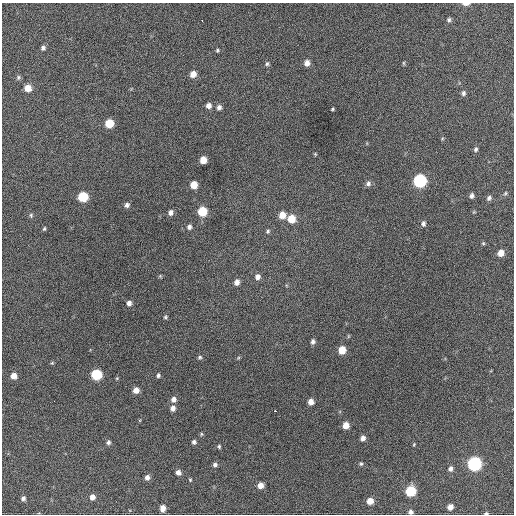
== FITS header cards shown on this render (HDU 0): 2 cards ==
NAXIS1  =                  512 / Axis length
NAXIS2  =                  512 / Axis length

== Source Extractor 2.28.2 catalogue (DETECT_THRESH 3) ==
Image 512 x 512 px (HDU 0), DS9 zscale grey, 1 PNG px = 1 image px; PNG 516 x 516 px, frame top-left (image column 1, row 512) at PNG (2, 3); no overlay
Background 418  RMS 20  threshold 59.4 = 3 sigma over >= 5 px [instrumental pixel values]
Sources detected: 80; all 80 listed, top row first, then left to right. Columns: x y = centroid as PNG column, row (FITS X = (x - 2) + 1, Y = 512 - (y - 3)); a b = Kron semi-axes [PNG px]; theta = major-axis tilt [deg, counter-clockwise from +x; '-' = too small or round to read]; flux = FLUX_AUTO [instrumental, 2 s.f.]
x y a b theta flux
466 4 8 3 -1 5100
449 20 5 5 - 2800
202 21 3 2 - 3200
43 48 5 5 - 3300
217 50 5 4 - 1700
307 63 6 6 - 7500
404 63 6 3 -89 1400
267 64 6 4 73 2300
193 74 6 6 - 11000
18 77 6 5 - 2300
28 88 6 6 - 15000
463 93 7 5 77 3400
208 106 6 6 - 6500
219 107 6 5 - 4600
332 109 3 2 - 1500
109 123 6 6 - 33000
476 149 6 5 - 2800
315 154 5 4 - 1300
203 160 6 5 - 17000
420 181 7 7 - 190000
368 183 7 6 - 4200
194 185 6 5 - 19000
505 193 5 4 - 1900
472 196 5 4 - 4000
83 197 6 6 - 58000
489 198 6 5 - 3600
127 205 6 6 - 4200
202 211 6 6 - 44000
171 213 6 5 - 5300
31 215 6 5 - 2200
282 215 7 6 - 14000
291 219 7 7 - 23000
423 223 6 5 - 3800
189 227 6 5 - 4000
44 229 5 4 - 1800
268 231 6 5 - 2400
483 243 5 4 - 1400
501 253 6 5 - 12000
160 276 5 4 - 1500
258 277 7 6 - 6200
237 282 7 6 - 6900
129 303 6 5 - 5200
165 317 5 4 - 1800
348 336 5 3 - 1200
313 342 5 5 - 4000
342 350 6 5 - 22000
200 357 5 5 - 2400
52 363 5 4 - 1500
96 374 6 6 - 76000
158 375 5 4 - 2500
13 376 6 6 - 10000
136 390 6 5 - 9800
173 399 7 6 - 6300
54 401 2 2 - 1700
311 402 5 5 - 9000
173 408 6 6 - 6000
275 411 3 2 - 4100
346 425 6 5 - 13000
201 434 5 4 - 1700
363 438 6 5 - 5800
108 442 6 5 - 3300
194 442 5 5 - 3100
414 444 4 3 - 1300
219 446 5 3 - 2000
361 464 5 5 - 2100
474 464 7 7 - 230000
215 465 6 5 - 3300
450 469 6 5 - 4200
178 472 6 6 - 5800
147 477 6 5 - 5500
190 480 5 4 - 1500
260 485 6 5 - 9700
410 491 6 6 - 75000
92 497 6 5 - 6600
23 498 5 5 - 3500
370 501 6 5 - 14000
450 507 5 5 - 7600
163 508 7 5 -88 7300
410 512 5 4 - 4200
486 513 4 3 - 2300
At the frame edge (FLAGS 8, measured only in part): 3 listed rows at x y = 466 4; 410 512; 486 513